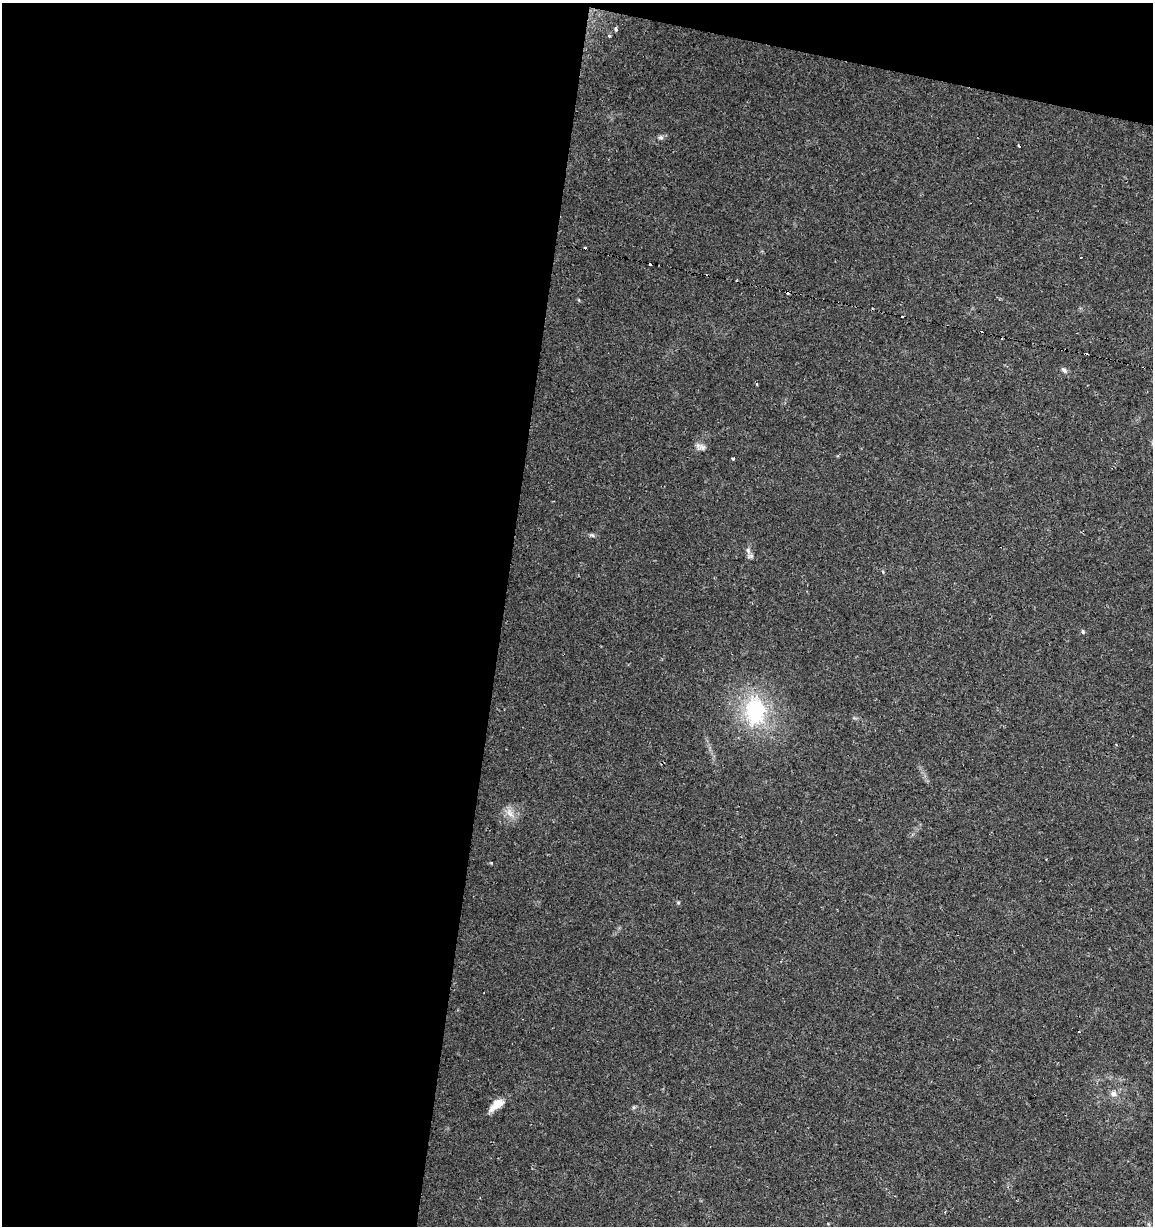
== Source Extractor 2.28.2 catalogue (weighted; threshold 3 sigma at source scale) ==
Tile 1 of 4 x 4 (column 1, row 1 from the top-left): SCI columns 221-1371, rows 3678-4901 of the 5104 x 4901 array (HDU 1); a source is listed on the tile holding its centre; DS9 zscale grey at full resolution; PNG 1155 x 1228 px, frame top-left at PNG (2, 3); no overlay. Shown black and unused: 46% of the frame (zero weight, under 2 of 3 exposures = <1% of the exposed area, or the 3 px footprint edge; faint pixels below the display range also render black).
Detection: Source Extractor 2.28.2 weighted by HDU 2 'WHT'; one run over the whole footprint, this tile lists its part. Background 0.0295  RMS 0.0034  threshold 0.0154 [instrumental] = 3 sigma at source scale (4.5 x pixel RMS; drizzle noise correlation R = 1.50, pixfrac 1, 0.0396/0.0396 arcsec/px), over >= 5 px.
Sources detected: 27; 8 cosmic-ray / hot-pixel residue — not listed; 1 inside a brighter listed object's ellipse — not listed separately; the other 18 listed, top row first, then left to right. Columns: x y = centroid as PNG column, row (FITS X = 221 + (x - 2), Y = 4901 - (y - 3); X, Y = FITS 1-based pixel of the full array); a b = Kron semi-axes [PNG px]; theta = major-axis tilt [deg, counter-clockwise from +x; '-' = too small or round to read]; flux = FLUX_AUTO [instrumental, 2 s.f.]
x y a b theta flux
616 29 4 3 - 0.82
609 36 3 3 - 0.42
661 137 7 6 - 0.83
1019 145 3 3 - 1.4
579 300 5 3 - 0.29
1064 370 10 6 -46 1
702 447 13 8 -10 1.6
733 458 3 3 - 0.74
592 535 8 5 -24 0.65
748 551 9 5 -74 1.1
1083 632 6 4 -88 0.5
755 711 30 21 -88 33
1116 744 3 3 - 0.33
510 813 16 8 -61 2.9
491 863 4 3 - 0.46
678 903 5 4 - 0.41
1113 1094 9 8 - 1.8
497 1104 21 9 38 4.3